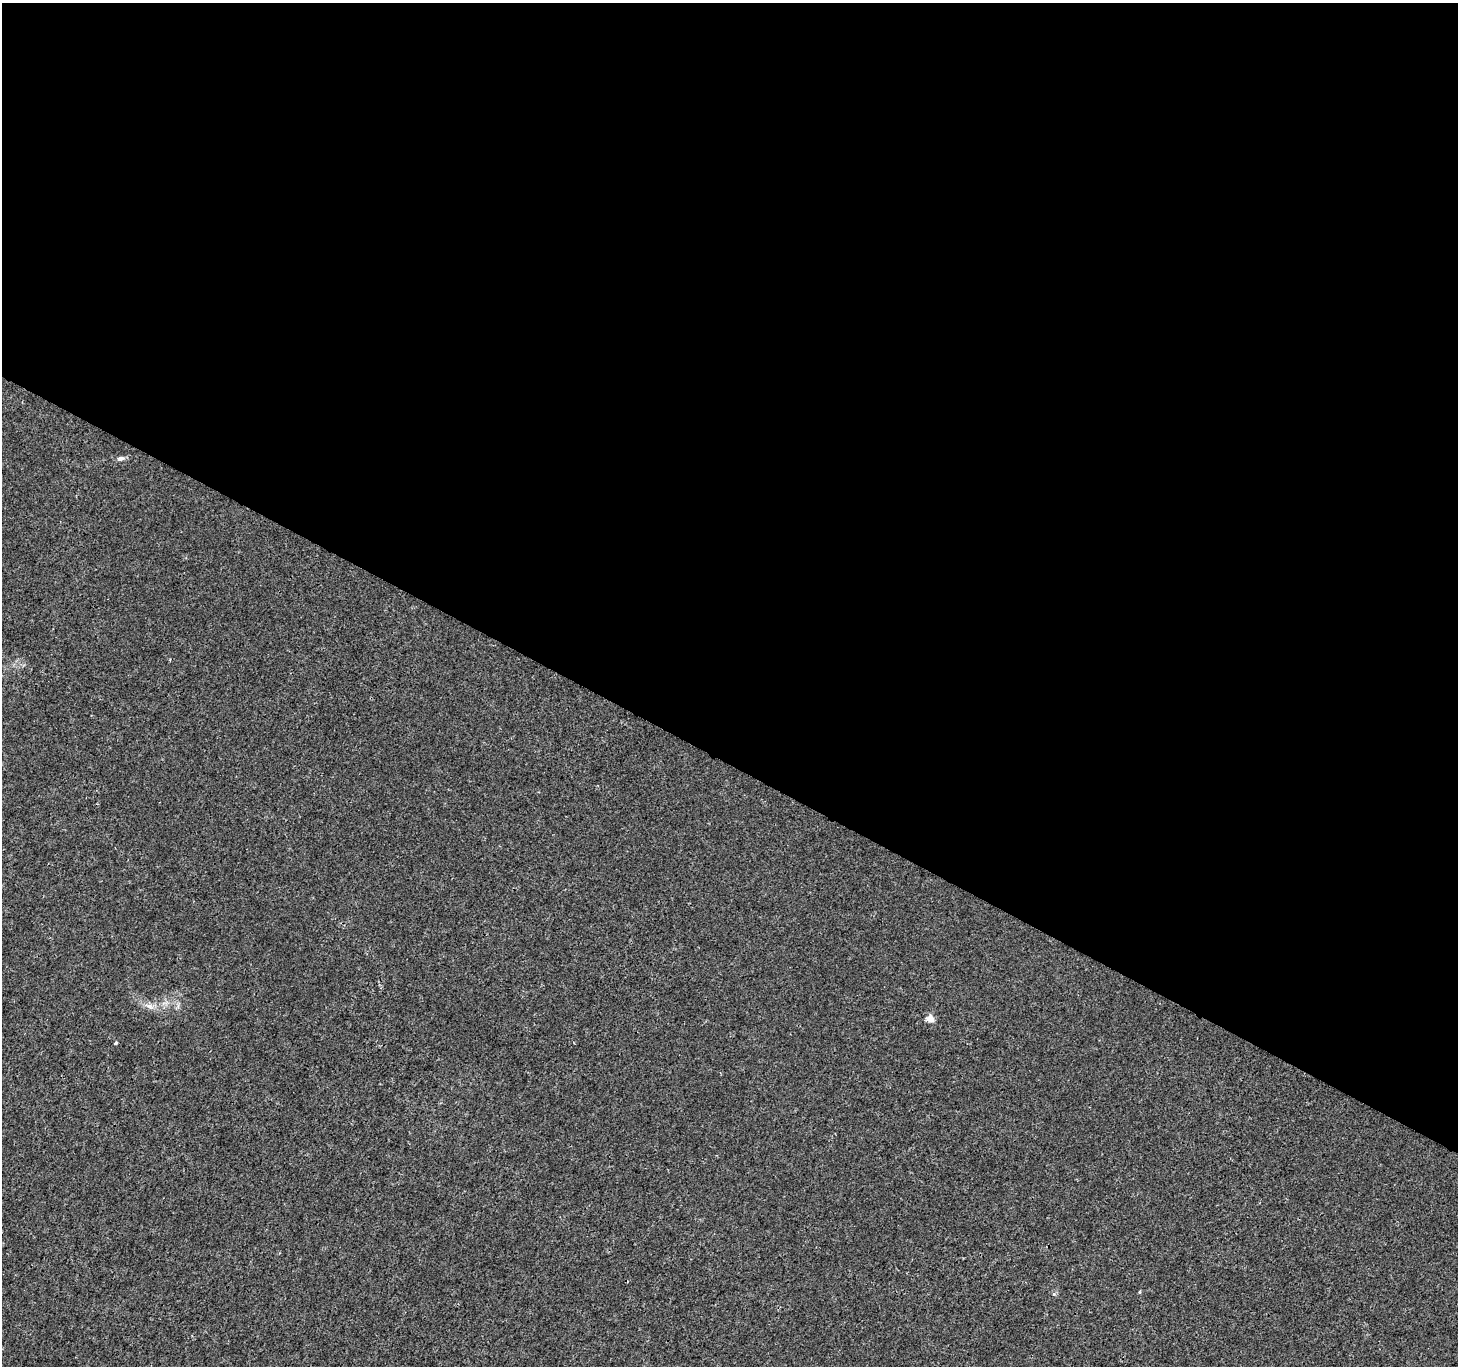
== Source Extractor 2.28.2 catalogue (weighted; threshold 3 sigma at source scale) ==
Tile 3 of 4 x 4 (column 3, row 1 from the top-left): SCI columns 2911-4366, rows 4288-5651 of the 5829 x 5912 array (HDU 1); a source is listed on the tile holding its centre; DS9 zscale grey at full resolution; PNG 1460 x 1368 px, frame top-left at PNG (2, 3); no overlay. Shown black and unused: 56% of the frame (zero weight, under 3 of 4 exposures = <1% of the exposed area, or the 3 px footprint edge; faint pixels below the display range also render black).
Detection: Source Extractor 2.28.2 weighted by HDU 2 'WHT'; one run over the whole footprint, this tile lists its part. Background 0.00177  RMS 0.0021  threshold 0.00935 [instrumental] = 3 sigma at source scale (4.5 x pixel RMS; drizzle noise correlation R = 1.50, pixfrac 1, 0.0396/0.0396 arcsec/px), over >= 5 px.
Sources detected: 4; all 4 listed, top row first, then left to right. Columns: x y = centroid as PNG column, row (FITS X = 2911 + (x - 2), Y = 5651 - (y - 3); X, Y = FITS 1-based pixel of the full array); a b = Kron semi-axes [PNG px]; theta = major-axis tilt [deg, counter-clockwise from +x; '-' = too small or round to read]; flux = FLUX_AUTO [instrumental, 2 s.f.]
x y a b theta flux
121 458 9 5 9 0.65
150 1006 8 6 -20 0.84
930 1018 5 5 - 3.2
116 1043 3 3 - 0.29